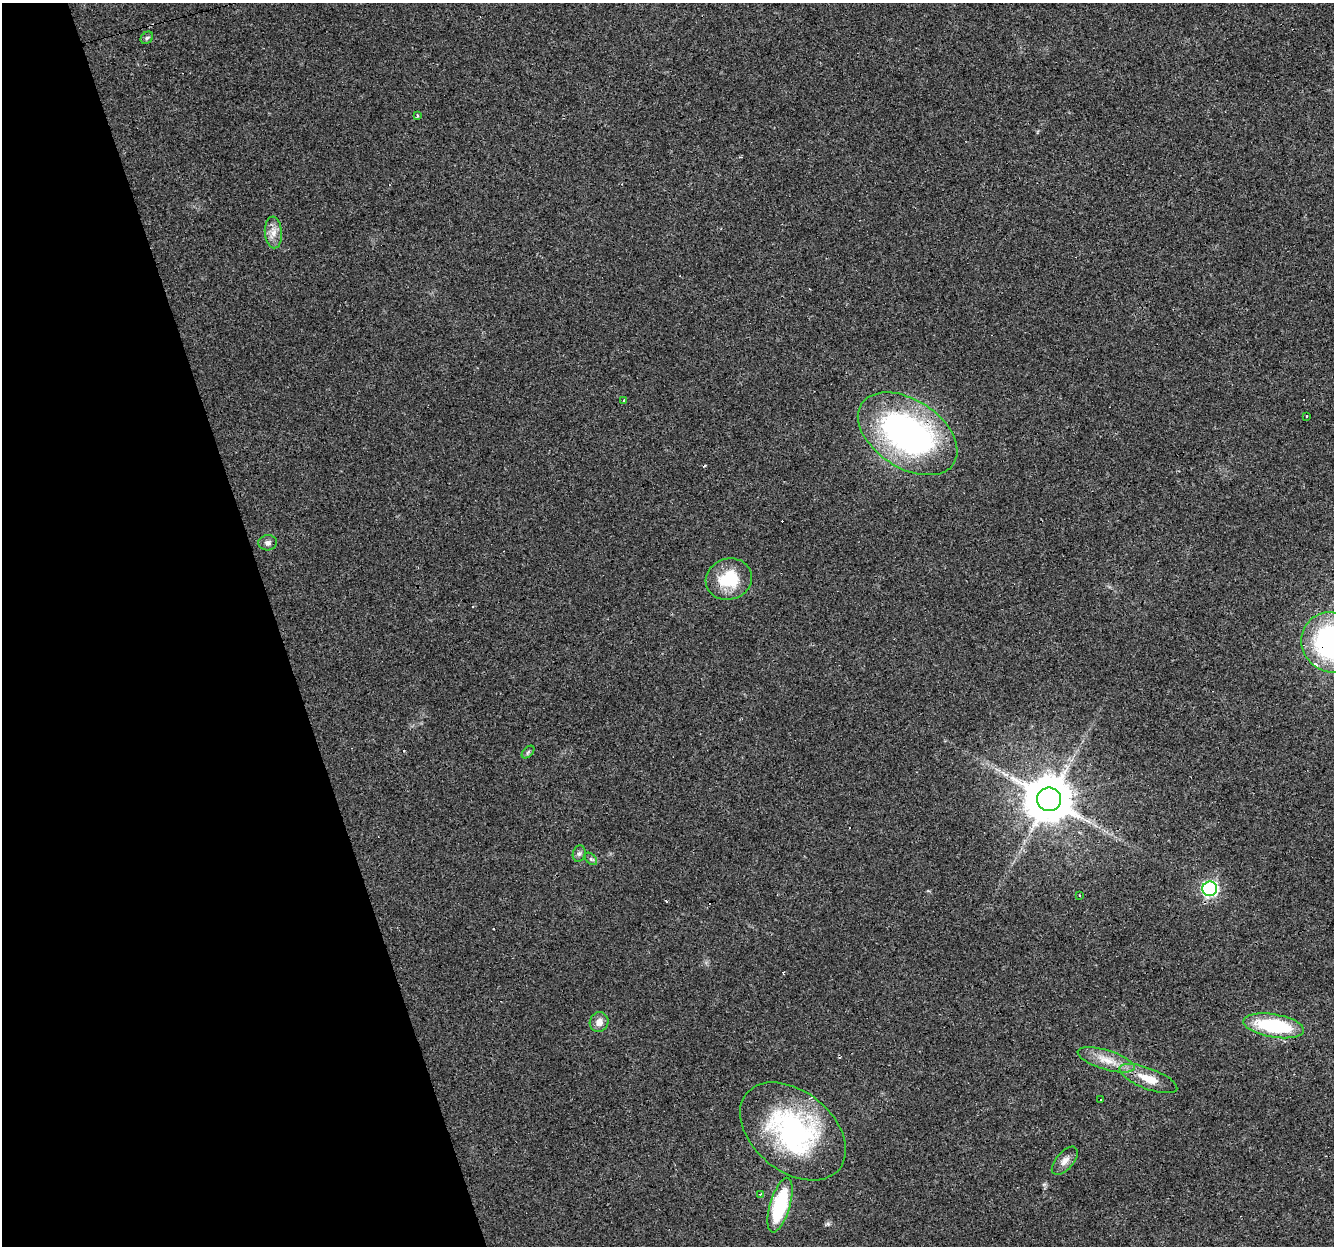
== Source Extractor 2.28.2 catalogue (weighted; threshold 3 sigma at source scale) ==
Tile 5 of 4 x 4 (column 1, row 2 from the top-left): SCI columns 1-1332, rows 2547-3790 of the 5326 x 5145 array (HDU 1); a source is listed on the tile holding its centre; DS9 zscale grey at full resolution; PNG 1336 x 1248 px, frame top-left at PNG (2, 3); each listed source drawn as its Kron ellipse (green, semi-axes under 4 px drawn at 4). Shown black and unused: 21% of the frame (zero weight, under 3 of 4 exposures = <1% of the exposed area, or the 3 px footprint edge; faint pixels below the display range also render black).
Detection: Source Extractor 2.28.2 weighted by HDU 2 'WHT'; one run over the whole footprint, this tile lists its part. Background 0.0435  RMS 0.0038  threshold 0.0171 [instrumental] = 3 sigma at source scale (4.5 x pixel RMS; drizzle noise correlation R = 1.50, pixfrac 1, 0.0396/0.0396 arcsec/px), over >= 5 px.
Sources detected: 38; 12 cosmic-ray / hot-pixel residue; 1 long thin detection or spike segment (spike, bleed or trail) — neither listed nor drawn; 1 inside a brighter listed object's ellipse — not listed separately; the other 24 listed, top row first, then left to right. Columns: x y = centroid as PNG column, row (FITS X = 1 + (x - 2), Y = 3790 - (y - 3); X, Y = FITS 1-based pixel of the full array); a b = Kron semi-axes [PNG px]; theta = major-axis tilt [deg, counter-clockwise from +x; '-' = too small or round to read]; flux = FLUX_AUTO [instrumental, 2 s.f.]
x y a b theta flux
147 38 7 5 44 0.82
417 116 3 2 - 0.72
273 232 16 8 -87 3.3
624 400 3 3 - 2.1
1307 416 3 2 - 0.29
908 434 55 34 -33 120
268 543 9 7 3 1.3
729 579 23 20 18 16
1332 642 32 29 -35 75
528 752 7 4 45 0.72
1049 799 12 12 - 1700
579 854 8 6 74 1.1
591 859 7 4 -45 0.76
1210 889 7 7 - 79
1080 896 3 3 - 1.5
599 1022 10 9 - 2.9
1274 1026 31 11 -10 31
1106 1060 29 10 -17 6.7
1148 1079 31 10 -21 7.8
1101 1100 3 2 - 0.95
793 1131 60 40 -39 69
1065 1161 17 8 48 2.6
760 1194 3 2 - 0.45
780 1205 28 10 73 31
Overlapping masked pixels (flux is a lower limit): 4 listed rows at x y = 908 434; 1332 642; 793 1131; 780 1205
Isophote crosses this tile's border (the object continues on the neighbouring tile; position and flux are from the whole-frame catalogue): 1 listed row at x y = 1332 642